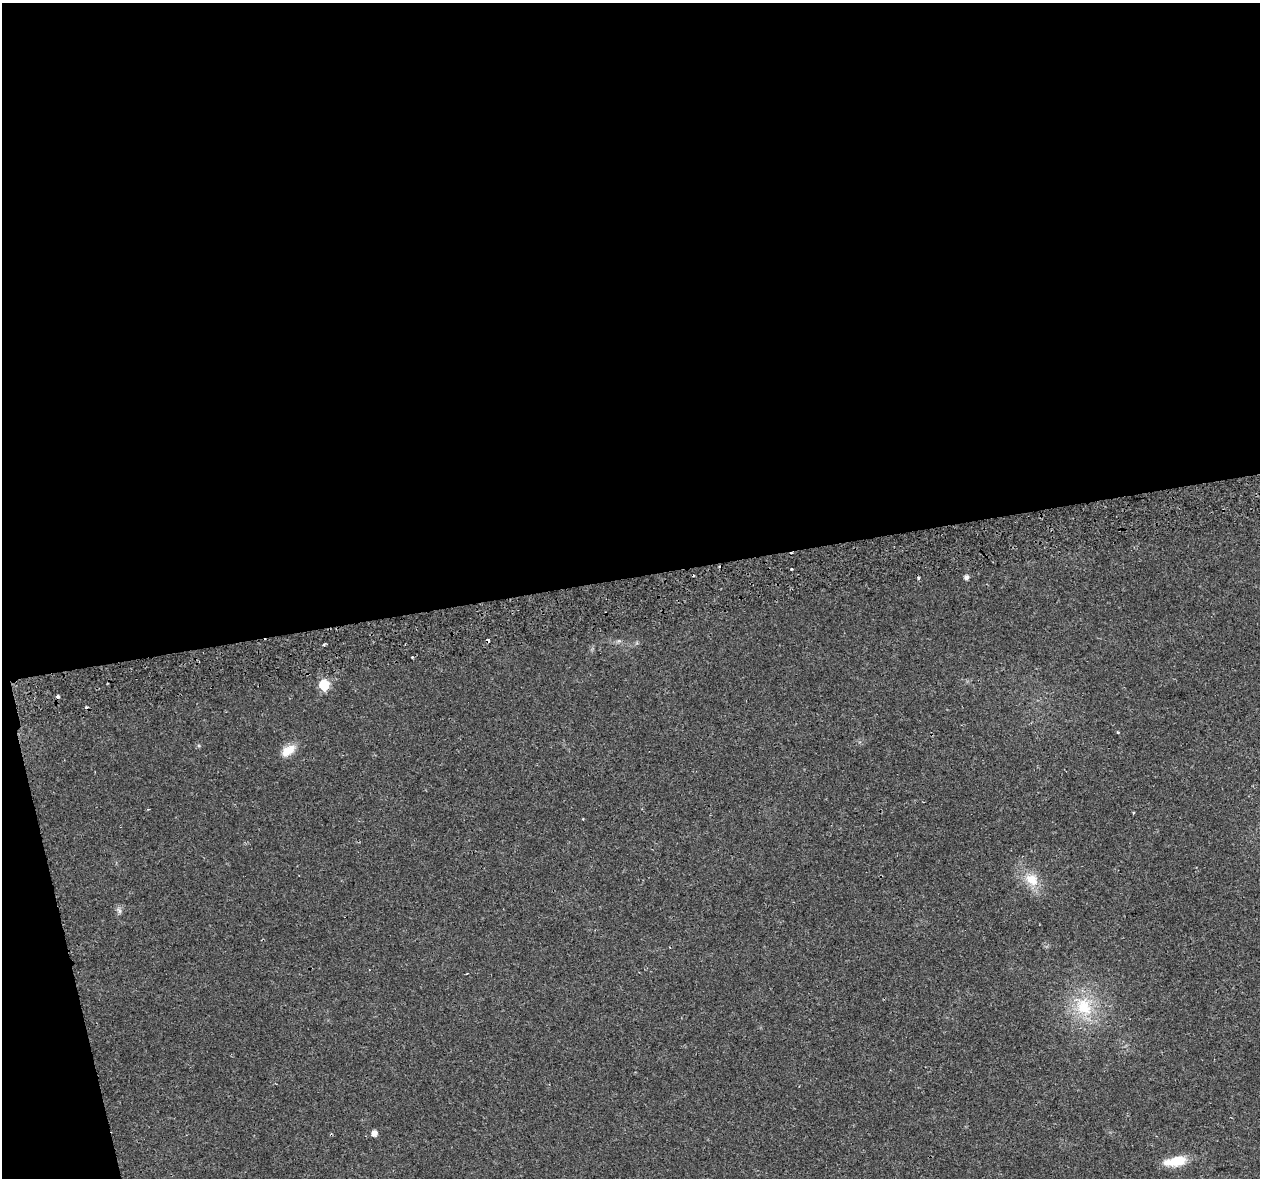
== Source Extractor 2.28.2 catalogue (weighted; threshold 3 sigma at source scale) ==
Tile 1 of 4 x 4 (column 1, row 1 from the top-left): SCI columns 12-1269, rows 3614-4789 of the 5057 x 4923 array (HDU 1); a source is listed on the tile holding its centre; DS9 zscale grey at full resolution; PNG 1262 x 1180 px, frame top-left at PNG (2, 3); no overlay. Shown black and unused: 51% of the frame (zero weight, under 2 of 3 exposures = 3% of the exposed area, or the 3 px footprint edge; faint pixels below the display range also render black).
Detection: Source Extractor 2.28.2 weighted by HDU 2 'WHT'; one run over the whole footprint, this tile lists its part. Background 0.0296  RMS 0.0032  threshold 0.0145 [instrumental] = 3 sigma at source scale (4.5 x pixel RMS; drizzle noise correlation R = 1.50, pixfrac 1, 0.0396/0.0396 arcsec/px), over >= 5 px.
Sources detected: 19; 6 cosmic-ray / hot-pixel residue — not listed; the other 13 listed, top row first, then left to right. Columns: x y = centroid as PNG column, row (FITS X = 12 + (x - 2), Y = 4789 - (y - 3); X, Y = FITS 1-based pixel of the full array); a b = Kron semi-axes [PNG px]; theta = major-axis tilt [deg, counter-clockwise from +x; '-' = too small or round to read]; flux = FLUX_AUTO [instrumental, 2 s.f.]
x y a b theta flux
792 569 3 3 - 0.61
966 577 5 5 - 1.1
324 644 3 3 - 0.85
324 685 7 6 - 17
58 696 3 3 - 2.8
1118 732 3 3 - 0.39
288 751 19 10 36 4.5
1133 812 4 3 - 0.27
1032 879 21 15 -38 6.3
119 910 10 5 -63 0.88
1084 1007 30 22 -60 15
374 1133 5 5 - 2
1175 1161 25 10 10 8.2